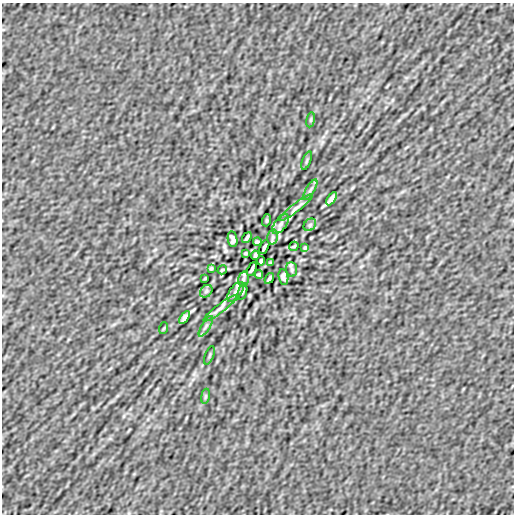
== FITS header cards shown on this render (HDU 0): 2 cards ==
NAXIS1  =                  512
NAXIS2  =                  512

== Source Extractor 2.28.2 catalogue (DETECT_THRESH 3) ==
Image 512 x 512 px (HDU 0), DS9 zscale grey, 1 PNG px = 1 image px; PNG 516 x 516 px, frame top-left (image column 1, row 512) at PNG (2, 3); each listed source drawn as its Kron ellipse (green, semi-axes under 4 px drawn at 4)
Background 1.46e-07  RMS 6.8e-06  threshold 2.05e-05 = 3 sigma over >= 5 px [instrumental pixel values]
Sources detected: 37; all 37 listed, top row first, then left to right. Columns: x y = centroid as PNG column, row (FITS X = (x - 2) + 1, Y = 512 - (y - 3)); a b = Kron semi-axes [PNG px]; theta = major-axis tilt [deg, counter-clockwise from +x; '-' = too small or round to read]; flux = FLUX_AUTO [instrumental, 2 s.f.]
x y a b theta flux
311 120 8 4 81 5.7e-04
307 161 9 3 69 6.0e-04
310 190 12 3 59 9.6e-04
332 199 7 3 58 1.4e-03
296 208 21 4 37 2.0e-03
267 220 6 4 72 4.0e-04
281 224 11 6 53 1.9e-03
310 225 7 5 46 9.0e-04
273 237 7 5 76 9.9e-04
247 238 6 2 54 8.7e-04
233 239 8 5 -81 1.4e-03
257 242 4 3 - 6.5e-04
294 246 5 2 - 5.1e-04
264 247 7 3 64 9.8e-04
305 248 4 3 - 5.2e-04
245 253 3 2 - 4.5e-04
255 255 4 3 - 7.0e-04
261 261 4 3 - 7.0e-04
271 263 3 2 - 4.5e-04
211 268 4 3 - 5.2e-04
252 269 7 3 64 9.8e-04
292 269 7 5 -85 8.7e-04
222 270 5 2 - 5.2e-04
259 274 4 3 - 6.5e-04
283 277 8 5 -81 1.4e-03
205 278 3 2 - 3.6e-04
269 278 6 2 54 8.7e-04
243 279 7 5 76 9.6e-04
206 291 7 5 46 9.0e-04
235 292 11 6 53 1.9e-03
242 292 8 3 71 5.6e-04
220 308 21 4 37 2.0e-03
185 317 7 3 58 1.4e-03
206 326 12 3 59 9.6e-04
164 328 6 4 70 4.1e-04
209 355 9 3 69 6.0e-04
205 396 8 4 81 5.7e-04